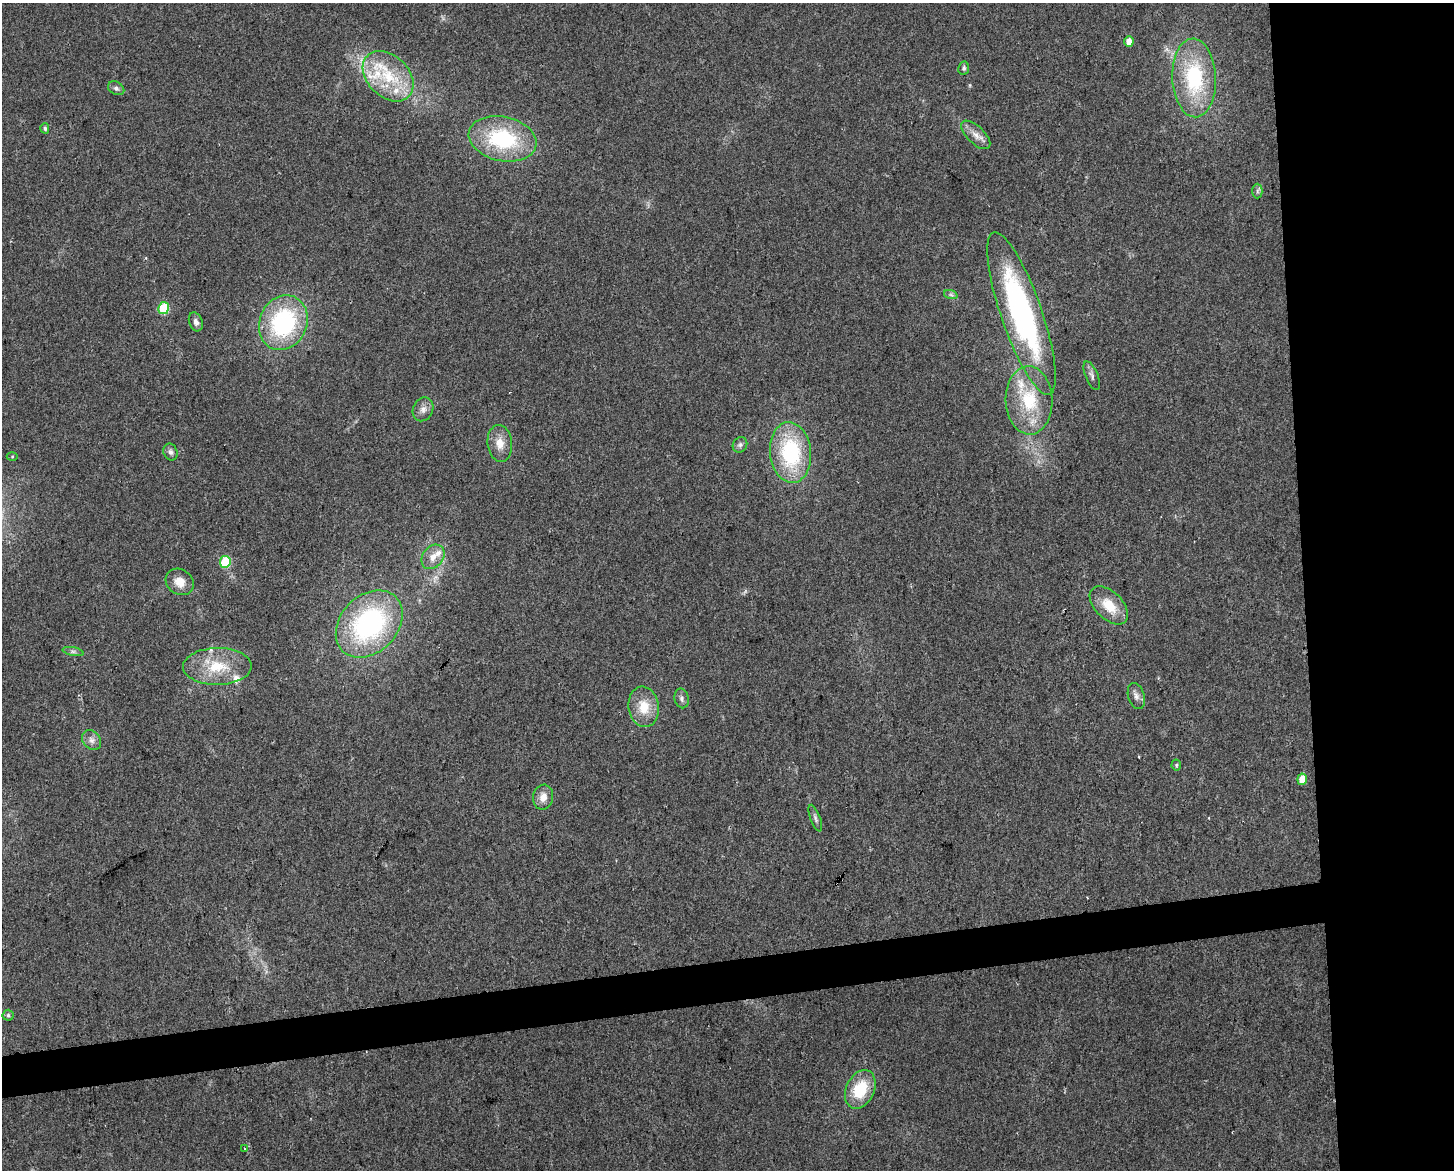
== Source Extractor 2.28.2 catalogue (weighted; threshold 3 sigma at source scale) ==
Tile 6 of 3 x 4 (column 3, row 2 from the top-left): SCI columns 2918-4369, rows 2335-3502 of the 4427 x 4669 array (HDU 1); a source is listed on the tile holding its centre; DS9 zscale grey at full resolution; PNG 1456 x 1172 px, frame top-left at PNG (2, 3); each listed source drawn as its Kron ellipse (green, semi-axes under 4 px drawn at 4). Shown black and unused: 14% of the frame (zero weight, under 2 of 3 exposures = <1% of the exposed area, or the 3 px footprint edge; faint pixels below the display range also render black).
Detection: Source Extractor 2.28.2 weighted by HDU 2 'WHT'; one run over the whole footprint, this tile lists its part. Background 0.0441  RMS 0.0067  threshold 0.0299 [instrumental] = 3 sigma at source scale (4.5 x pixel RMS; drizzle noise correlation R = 1.50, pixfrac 1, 0.0396/0.0396 arcsec/px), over >= 5 px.
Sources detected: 46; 6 inside a brighter listed object's ellipse — not listed separately; the other 40 listed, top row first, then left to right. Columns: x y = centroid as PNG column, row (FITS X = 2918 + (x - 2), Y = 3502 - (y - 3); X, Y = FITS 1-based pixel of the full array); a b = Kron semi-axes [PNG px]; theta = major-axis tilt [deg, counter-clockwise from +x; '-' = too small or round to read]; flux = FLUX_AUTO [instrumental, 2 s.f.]
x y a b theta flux
1129 41 5 4 - 5.5
964 68 7 5 80 1.4
388 76 29 20 -44 34
1194 78 39 22 -87 56
116 88 8 6 -27 2
45 128 5 4 - 1.4
976 135 18 8 -44 5.7
502 139 34 22 -12 61
1257 191 7 5 89 1.4
951 295 7 4 -19 1.4
164 308 6 5 - 37
1021 313 86 20 -71 180
196 322 10 6 -71 2.8
283 323 28 23 66 82
1092 376 15 6 -68 2.7
1029 400 34 23 -87 37
423 409 12 10 64 4.2
500 443 18 12 -83 8.6
740 445 8 7 - 2.1
170 452 9 7 -66 2.3
791 453 30 20 -83 62
12 456 5 3 - 0.71
433 557 13 10 52 6.3
225 562 6 5 - 35
180 582 15 12 -36 8.1
1109 605 23 13 -45 16
369 624 38 28 46 120
73 651 10 4 -11 1.8
217 666 34 18 1 25
1136 696 13 8 -74 3.5
682 698 10 7 -78 2.3
644 707 20 15 -82 15
92 740 11 8 -48 3.8
1176 765 5 5 - 0.99
1302 779 5 5 - 9.3
543 797 12 10 80 6.2
815 818 14 5 -69 2.2
8 1015 5 5 - 1.3
860 1089 20 14 65 25
244 1149 3 2 - 0.91